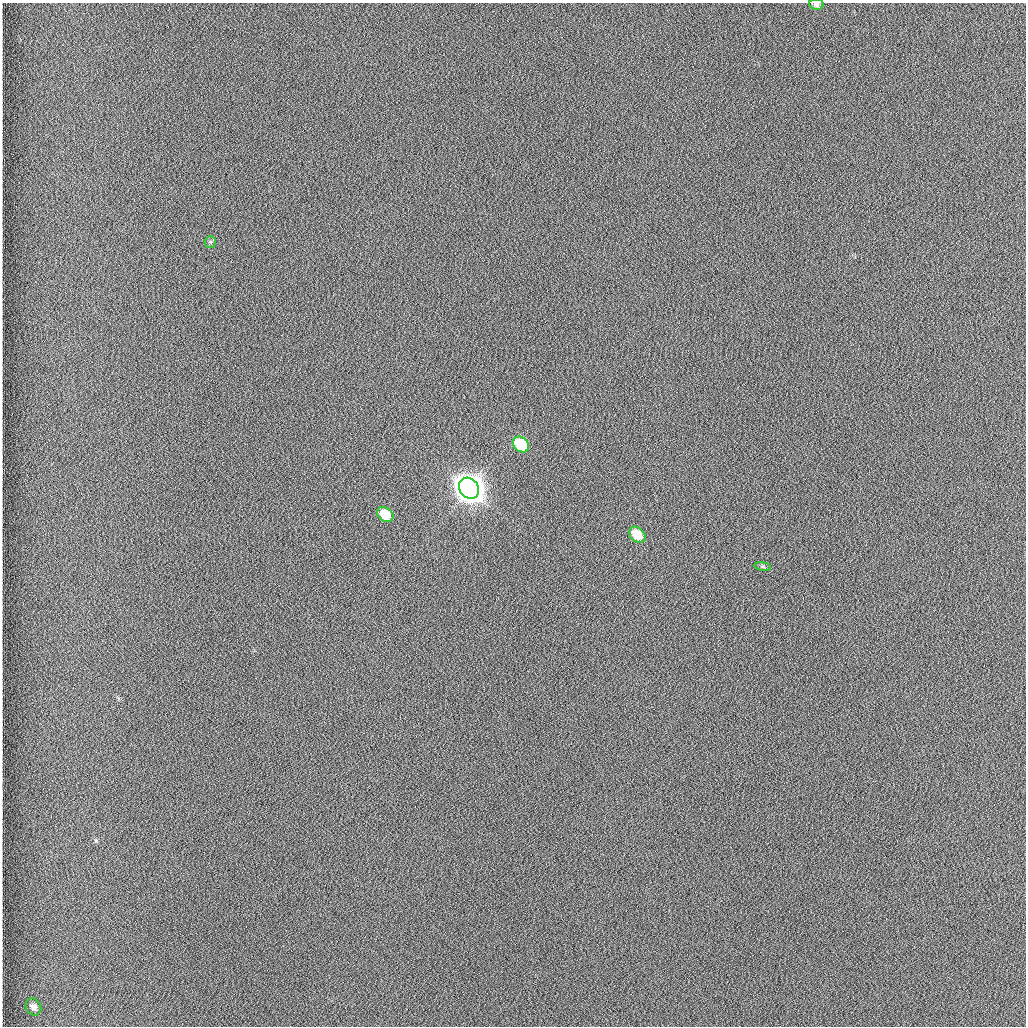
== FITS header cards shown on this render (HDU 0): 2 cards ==
NAXIS1  =                 1024 /fastest changing axis
NAXIS2  =                 1024 /next to fastest changing axis

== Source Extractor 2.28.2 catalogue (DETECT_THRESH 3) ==
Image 1024 x 1024 px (HDU 0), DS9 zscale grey, 1 PNG px = 1 image px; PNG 1028 x 1028 px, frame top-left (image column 1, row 1024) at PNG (2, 3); each listed source drawn as its Kron ellipse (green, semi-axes under 4 px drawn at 4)
Background 1260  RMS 5.9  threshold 17.8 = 3 sigma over >= 5 px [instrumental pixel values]
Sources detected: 8; all 8 listed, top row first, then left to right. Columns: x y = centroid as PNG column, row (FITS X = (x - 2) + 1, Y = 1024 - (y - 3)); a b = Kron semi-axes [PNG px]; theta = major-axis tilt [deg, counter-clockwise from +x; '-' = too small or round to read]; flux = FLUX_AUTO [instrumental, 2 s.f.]
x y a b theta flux
816 4 7 5 -7 1300
210 242 6 5 - 610
521 444 9 7 -40 23000
469 488 11 9 -52 980000
385 515 9 6 -37 9600
637 535 9 6 -44 9000
763 566 8 4 -9 600
33 1007 9 7 -59 2600
At the frame edge (FLAGS 8, measured only in part): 1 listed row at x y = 816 4